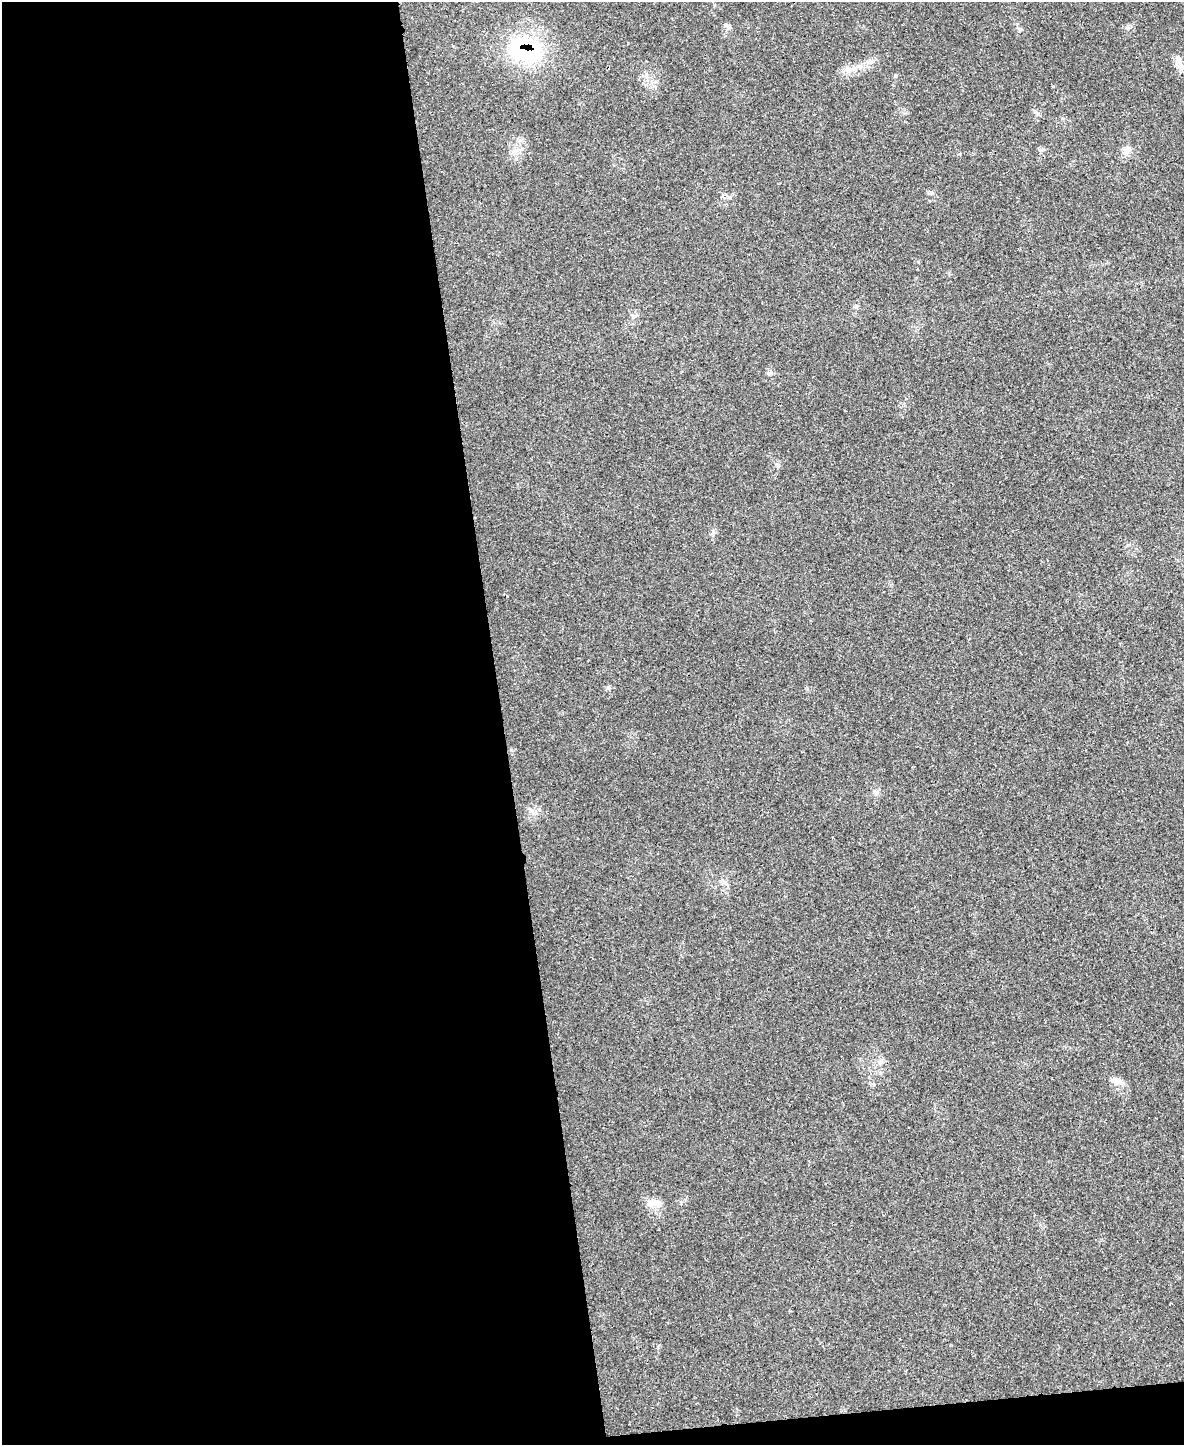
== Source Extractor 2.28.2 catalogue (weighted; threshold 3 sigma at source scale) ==
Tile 9 of 4 x 3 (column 1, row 3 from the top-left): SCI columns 1-1182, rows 138-1580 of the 4735 x 4709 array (HDU 1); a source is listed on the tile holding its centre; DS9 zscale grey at full resolution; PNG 1186 x 1447 px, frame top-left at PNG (2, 2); no overlay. Shown black and unused: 44% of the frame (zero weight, under 3 of 4 exposures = <1% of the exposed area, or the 3 px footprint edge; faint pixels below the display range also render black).
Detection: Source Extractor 2.28.2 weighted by HDU 2 'WHT'; one run over the whole footprint, this tile lists its part. Background 0.0442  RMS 0.0051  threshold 0.023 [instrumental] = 3 sigma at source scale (4.5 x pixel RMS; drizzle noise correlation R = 1.50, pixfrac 1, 0.05/0.05 arcsec/px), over >= 5 px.
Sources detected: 7; all 7 listed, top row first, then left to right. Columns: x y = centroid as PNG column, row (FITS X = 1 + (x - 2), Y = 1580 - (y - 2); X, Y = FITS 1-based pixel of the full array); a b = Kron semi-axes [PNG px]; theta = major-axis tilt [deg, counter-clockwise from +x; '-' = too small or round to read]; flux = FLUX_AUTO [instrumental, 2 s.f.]
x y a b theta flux
525 49 41 29 -11 46
1178 61 13 5 -74 2.6
849 70 7 4 20 1.5
1126 149 13 6 16 2.4
725 883 7 4 -19 1.1
1118 1081 12 8 -34 3
650 1203 10 8 -79 3.3
Overlapping masked pixels (flux is a lower limit): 1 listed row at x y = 525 49